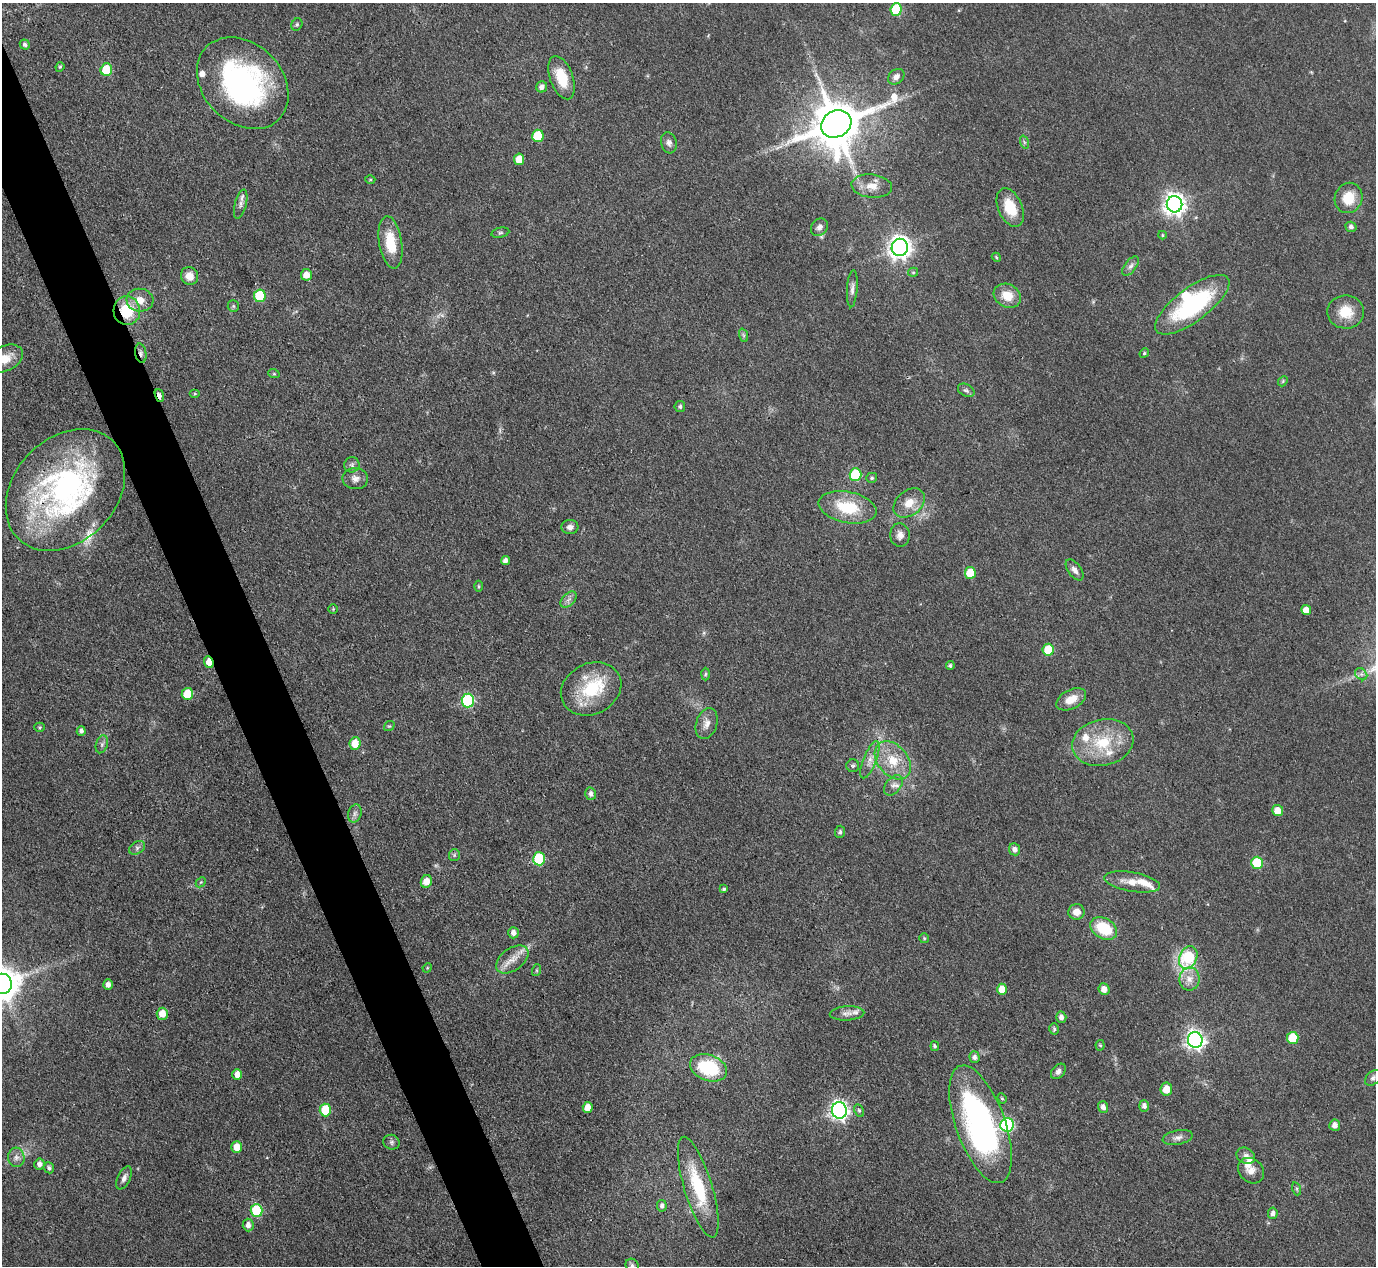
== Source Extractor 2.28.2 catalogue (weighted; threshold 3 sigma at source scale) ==
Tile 11 of 4 x 4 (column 3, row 3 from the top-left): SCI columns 2751-4124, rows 1547-2810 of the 5500 x 5490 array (HDU 1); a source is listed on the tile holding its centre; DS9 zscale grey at full resolution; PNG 1378 x 1268 px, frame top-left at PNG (2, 3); each listed source drawn as its Kron ellipse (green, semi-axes under 4 px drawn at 4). Shown black and unused: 4% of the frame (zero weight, under 3 of 4 exposures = <1% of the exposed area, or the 3 px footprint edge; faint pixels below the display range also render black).
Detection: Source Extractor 2.28.2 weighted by HDU 2 'WHT'; one run over the whole footprint, this tile lists its part. Background 0.042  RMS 0.0051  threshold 0.0229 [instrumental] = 3 sigma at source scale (4.5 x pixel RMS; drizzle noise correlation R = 1.50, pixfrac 1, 0.05/0.05 arcsec/px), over >= 5 px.
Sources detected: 160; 1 inside a brighter object's white glare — neither listed nor drawn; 8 inside a brighter listed object's ellipse — not listed separately; the other 151 listed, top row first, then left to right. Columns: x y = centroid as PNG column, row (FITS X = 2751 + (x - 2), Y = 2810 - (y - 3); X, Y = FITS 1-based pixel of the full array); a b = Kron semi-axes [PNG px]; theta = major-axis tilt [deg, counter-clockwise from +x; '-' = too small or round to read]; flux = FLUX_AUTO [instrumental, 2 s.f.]
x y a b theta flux
896 9 6 5 - 30
297 24 6 5 - 0.94
25 45 5 5 - 1.4
60 67 5 4 - 0.7
106 70 6 6 - 20
896 77 9 7 41 2.6
562 78 22 11 -70 14
243 83 51 39 -45 110
542 87 5 5 - 2.3
836 124 16 13 29 2800
538 136 6 6 - 16
1024 142 7 4 -72 0.89
669 143 11 7 -75 2.2
519 159 5 5 - 7.8
370 179 5 3 - 0.55
872 186 20 11 -6 6.7
1348 198 15 13 70 11
241 204 15 6 76 2.4
1174 204 8 8 - 350
1010 207 20 12 -66 14
819 227 9 7 52 2.1
1351 227 5 5 - 1.7
500 233 9 5 13 0.95
1162 235 4 4 - 0.5
390 242 26 11 -81 14
900 247 8 8 - 370
996 257 5 3 - 0.51
1131 266 11 6 53 2
913 272 5 4 - 0.7
306 275 6 5 - 4.5
189 276 9 8 - 4.9
852 289 18 5 86 2.4
260 296 6 6 - 25
1007 296 14 11 -28 8.1
140 300 13 11 -5 6.1
1192 305 44 17 37 61
233 306 6 5 - 0.92
127 311 14 13 - 18
1346 312 18 16 -1 11
743 335 7 4 -71 0.93
141 353 9 5 -79 1.6
1144 353 5 4 - 0.69
5 359 19 12 27 8.5
274 374 6 3 -18 0.63
1283 381 5 4 - 0.61
966 390 9 6 -27 1.4
195 394 5 3 - 0.51
159 396 7 3 -72 2.9
680 407 5 5 - 1.1
352 465 7 7 - 1.6
855 475 6 6 - 34
872 478 5 5 - 0.94
355 479 12 10 -2 3.3
65 490 68 51 47 150
909 503 17 12 38 8
848 507 29 15 -11 23
570 527 8 7 - 2.3
900 535 12 10 -85 3.3
505 561 4 4 - 2
1075 570 12 6 -54 2.6
970 573 6 5 - 15
479 586 5 3 - 0.59
569 599 10 6 44 2.1
333 609 5 5 - 0.57
1306 610 5 5 - 4.9
1048 650 6 5 - 16
209 662 6 4 -69 7.6
950 666 4 4 - 0.98
705 674 6 4 88 0.77
1361 674 7 5 -45 1.3
591 689 31 25 27 28
187 694 6 5 - 15
1071 699 16 9 27 6.6
468 700 7 6 - 54
707 724 16 10 71 4
389 726 6 4 40 0.64
40 727 5 4 - 0.65
81 731 5 4 - 1.6
355 743 6 5 - 8.2
1103 743 31 23 13 24
102 744 9 6 71 1.6
870 760 20 6 68 4.2
893 760 22 15 -50 13
853 766 6 6 - 0.99
893 785 11 7 51 2.7
591 794 6 5 - 2.1
1278 811 5 5 - 6.6
355 813 9 6 75 1.9
840 832 6 5 - 1
137 848 9 6 30 1.6
1015 849 6 5 - 2.3
454 855 6 5 - 0.9
539 859 6 6 - 38
1257 863 6 5 - 21
426 881 6 5 - 5
201 882 6 4 44 0.75
1132 882 28 9 -10 7.5
724 889 4 4 - 0.85
1076 912 8 8 - 4.6
1104 928 14 10 -30 20
513 933 6 5 - 2.8
924 938 5 5 - 0.66
1188 957 12 8 67 34
512 960 18 11 36 6.5
427 968 5 4 - 0.5
537 970 6 4 72 0.64
1190 979 11 10 - 4.7
2 984 10 9 - 1100
108 985 5 5 - 2.3
1002 989 5 5 - 7.5
1104 989 6 5 - 4
847 1013 17 7 4 3.1
162 1014 6 5 - 6.2
1061 1017 5 5 - 2.2
1054 1029 6 4 -74 0.98
1293 1038 6 5 - 18
1195 1040 8 7 - 230
1100 1045 5 4 - 0.74
935 1046 5 4 - 1
975 1057 6 5 - 1.8
709 1068 19 13 -20 31
1058 1071 9 6 48 2.2
237 1074 5 5 - 4.5
1373 1078 9 6 45 1.5
1166 1089 6 6 - 7.4
1002 1098 5 4 - 0.7
1144 1106 6 5 - 2.1
588 1107 5 5 - 5
1103 1107 6 5 - 2.4
325 1110 6 5 - 19
839 1110 8 7 - 220
859 1110 6 4 -62 0.87
980 1124 62 24 -70 140
1007 1125 7 6 - 68
1335 1125 6 5 - 2.9
1178 1138 15 7 11 2.9
392 1142 8 7 - 1.4
237 1147 6 5 - 5.6
1246 1156 10 7 -29 2.2
16 1157 9 8 - 2.6
39 1164 5 5 - 2.1
49 1168 5 5 - 1.4
1251 1171 14 11 -42 4.4
124 1178 12 6 64 2.3
698 1187 52 14 -73 29
1297 1189 7 4 -72 0.8
662 1206 6 5 - 1.7
256 1210 6 6 - 34
1273 1213 6 4 82 2.1
248 1225 6 5 - 2.6
632 1266 7 6 - 1.4
Overlapping masked pixels (flux is a lower limit): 5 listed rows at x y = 127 311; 141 353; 159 396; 65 490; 209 662
Isophote crosses this tile's border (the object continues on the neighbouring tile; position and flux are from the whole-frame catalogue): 3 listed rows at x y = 5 359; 2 984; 632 1266